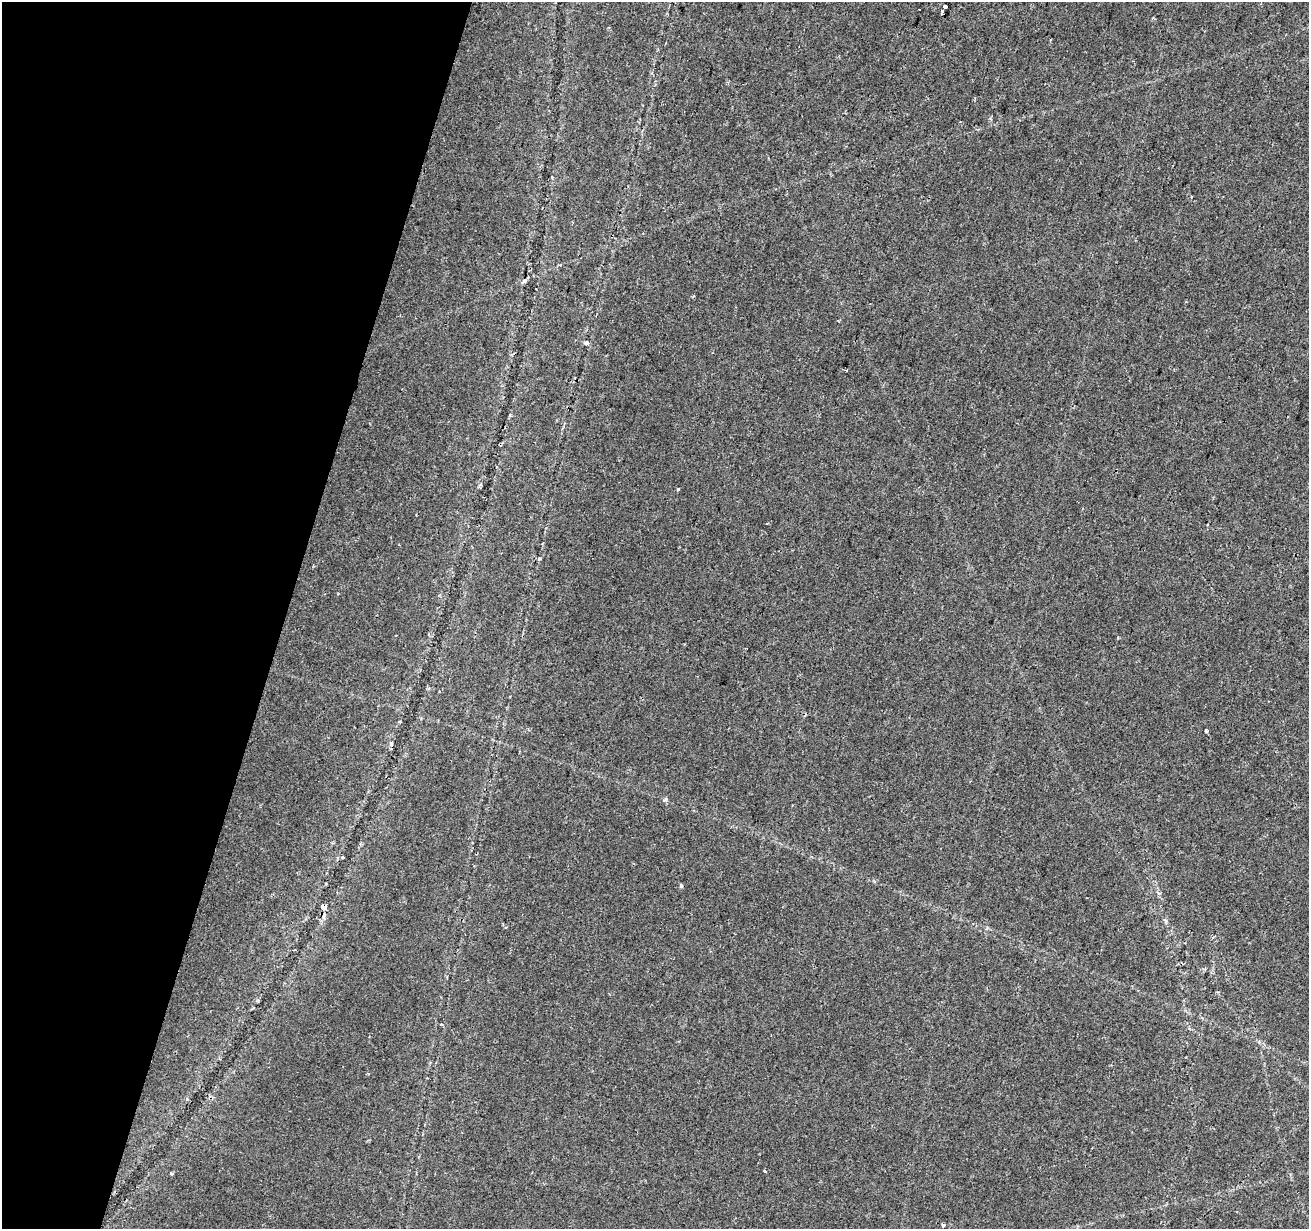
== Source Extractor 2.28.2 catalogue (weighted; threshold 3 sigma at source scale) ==
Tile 9 of 4 x 4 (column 1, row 3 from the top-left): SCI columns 9-1315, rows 1514-2740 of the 5255 x 5425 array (HDU 1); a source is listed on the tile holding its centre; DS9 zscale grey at full resolution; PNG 1311 x 1231 px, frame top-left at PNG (2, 2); no overlay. Shown black and unused: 22% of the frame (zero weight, under 2 of 3 exposures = <1% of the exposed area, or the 3 px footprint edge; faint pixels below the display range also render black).
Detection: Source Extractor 2.28.2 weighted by HDU 2 'WHT'; one run over the whole footprint, this tile lists its part. Background 0.0227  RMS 0.0036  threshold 0.0163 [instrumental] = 3 sigma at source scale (4.5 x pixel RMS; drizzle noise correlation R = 1.50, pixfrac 1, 0.0396/0.0396 arcsec/px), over >= 5 px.
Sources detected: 17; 3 cosmic-ray / hot-pixel residue — not listed; the other 14 listed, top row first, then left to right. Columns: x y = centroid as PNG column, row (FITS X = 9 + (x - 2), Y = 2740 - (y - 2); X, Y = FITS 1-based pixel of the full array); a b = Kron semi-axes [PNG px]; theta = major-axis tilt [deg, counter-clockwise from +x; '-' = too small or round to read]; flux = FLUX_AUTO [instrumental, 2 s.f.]
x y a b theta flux
945 7 4 3 - 2.7
942 11 5 3 - 2.3
524 281 4 3 - 3
586 343 5 5 - 1.1
678 489 3 3 - 0.95
1206 731 4 3 - 3.1
342 857 5 4 - 0.45
681 885 5 4 - 0.5
323 907 5 5 - 4.1
1166 921 9 3 -79 0.63
441 1024 3 3 - 0.41
765 1171 3 3 - 0.62
171 1174 4 3 - 0.54
943 1225 4 3 - 0.86
Overlapping masked pixels (flux is a lower limit): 1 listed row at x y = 323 907